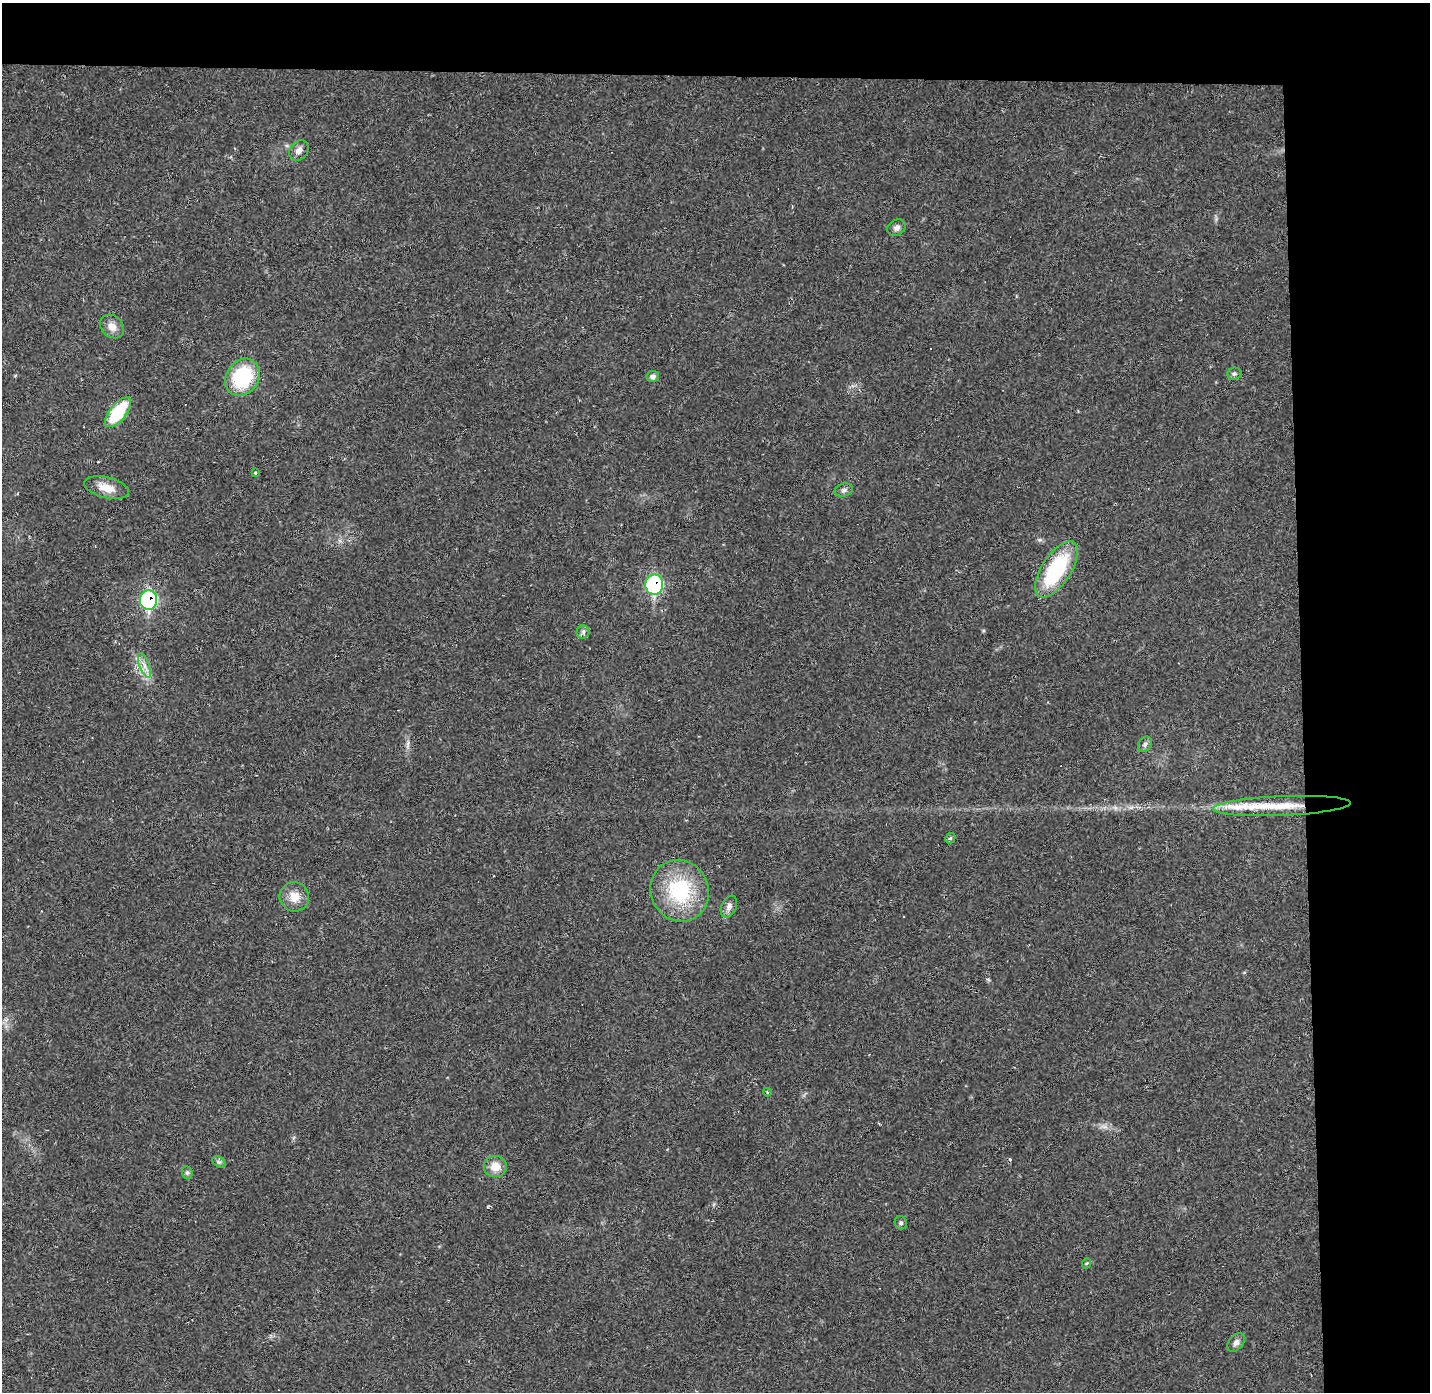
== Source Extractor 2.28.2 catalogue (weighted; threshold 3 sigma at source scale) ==
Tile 3 of 3 x 3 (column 3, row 1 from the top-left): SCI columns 2858-4285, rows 2822-4211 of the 4285 x 4255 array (HDU 1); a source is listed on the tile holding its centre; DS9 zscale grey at full resolution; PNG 1432 x 1394 px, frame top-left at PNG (2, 3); each listed source drawn as its Kron ellipse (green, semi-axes under 4 px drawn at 4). Shown black and unused: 14% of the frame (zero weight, under 2 of 3 exposures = <1% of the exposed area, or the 3 px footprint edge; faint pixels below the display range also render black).
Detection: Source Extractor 2.28.2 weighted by HDU 2 'WHT'; one run over the whole footprint, this tile lists its part. Background 0.0431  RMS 0.0043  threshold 0.0193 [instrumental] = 3 sigma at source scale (4.5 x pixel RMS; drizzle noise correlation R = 1.50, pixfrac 1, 0.05/0.05 arcsec/px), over >= 5 px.
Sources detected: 34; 4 cosmic-ray / hot-pixel residue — neither listed nor drawn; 2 inside a brighter listed object's ellipse — not listed separately; the other 28 listed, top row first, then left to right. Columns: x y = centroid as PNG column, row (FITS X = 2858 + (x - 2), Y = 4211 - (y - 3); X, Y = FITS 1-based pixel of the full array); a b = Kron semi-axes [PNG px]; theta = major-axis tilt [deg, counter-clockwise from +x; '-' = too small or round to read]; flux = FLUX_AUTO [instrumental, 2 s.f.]
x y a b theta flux
299 150 11 8 52 2.6
897 228 10 7 33 1.8
112 326 13 10 -44 3.8
1234 374 7 6 - 0.96
653 376 6 5 - 1.4
243 377 20 16 56 31
118 412 18 8 51 24
255 473 4 3 - 0.49
106 488 23 10 -14 6.3
844 490 9 6 15 1.3
1056 569 32 14 57 33
654 585 10 9 - 55
148 600 9 9 - 74
583 632 6 6 - 1
144 665 13 5 -70 2.4
1145 744 8 6 57 1.2
1282 806 69 10 2 19
950 838 5 4 - 0.7
680 891 31 29 -64 33
294 897 15 14 - 6
729 907 11 7 66 2
767 1092 4 2 - 0.41
219 1162 7 4 -32 0.85
495 1167 11 10 - 5.2
187 1173 6 5 - 0.81
901 1223 7 6 - 0.86
1087 1263 5 3 - 0.47
1236 1342 11 7 51 1.8
Overlapping masked pixels (flux is a lower limit): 3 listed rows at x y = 654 585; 148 600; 1282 806